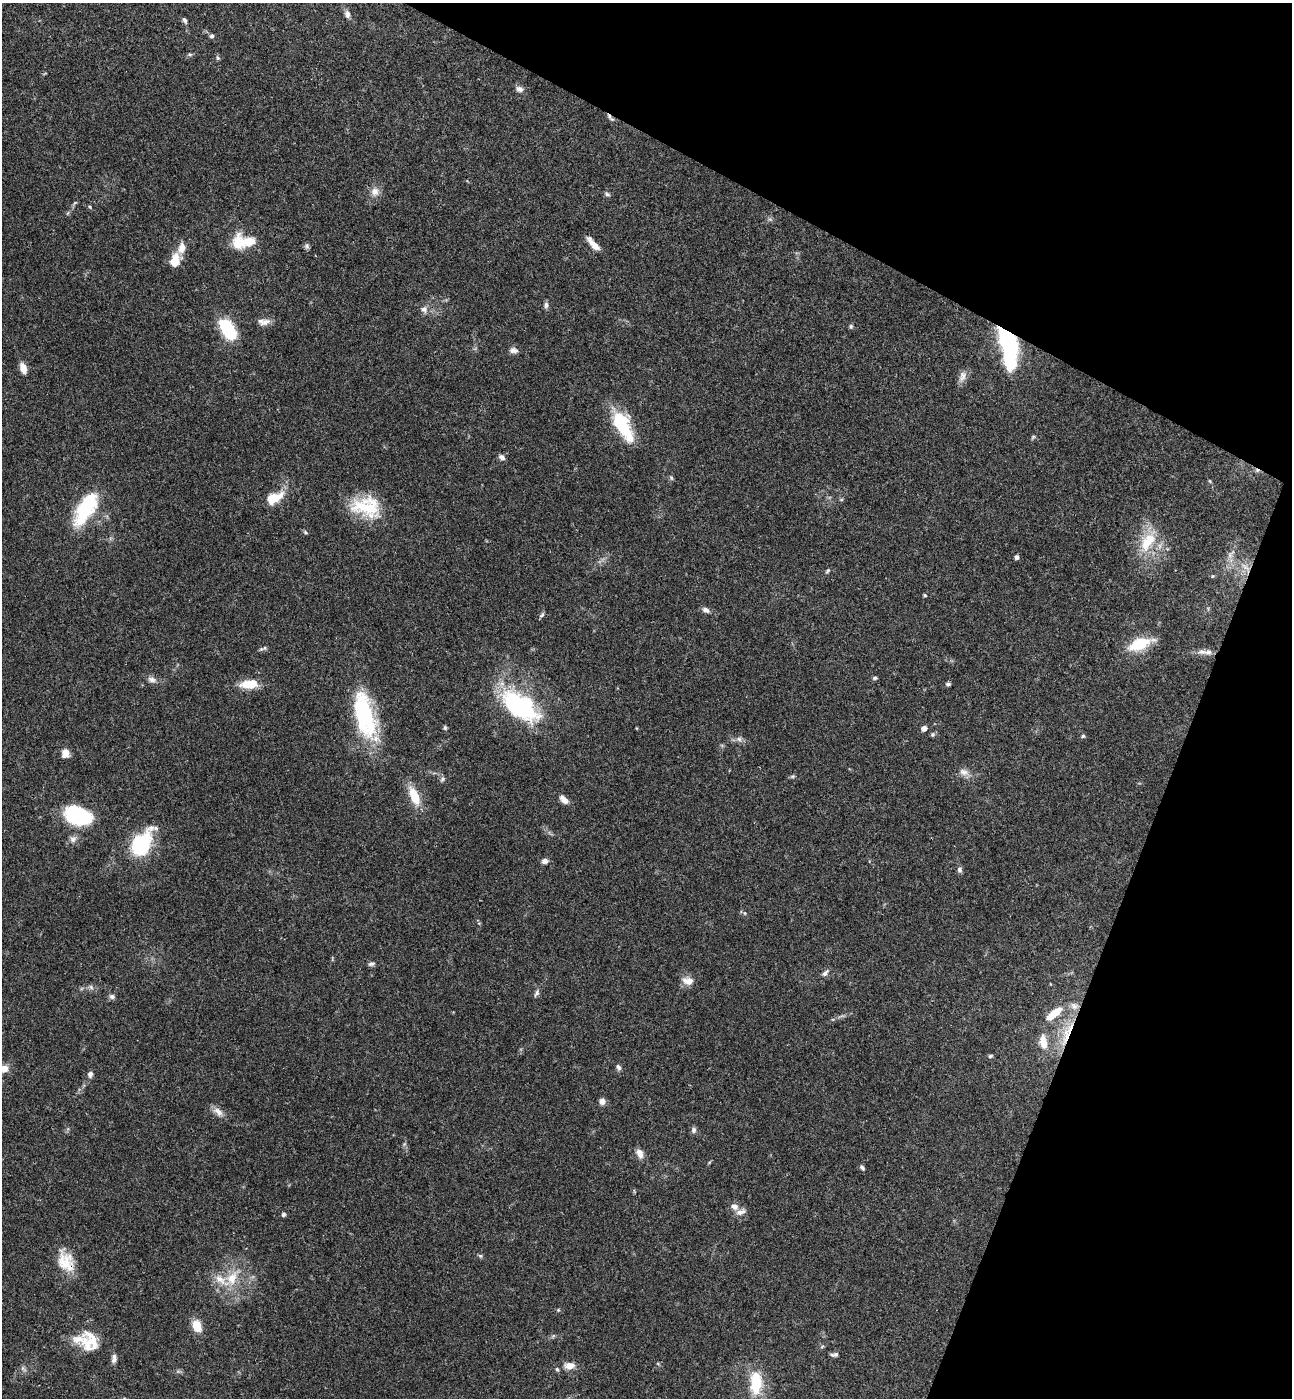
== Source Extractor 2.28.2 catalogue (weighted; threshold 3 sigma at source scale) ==
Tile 8 of 4 x 4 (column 4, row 2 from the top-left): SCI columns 4062-5351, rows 2822-4217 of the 5679 x 5641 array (HDU 1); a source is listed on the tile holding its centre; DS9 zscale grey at full resolution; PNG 1294 x 1400 px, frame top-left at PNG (2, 3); no overlay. Shown black and unused: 21% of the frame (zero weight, under 3 of 4 exposures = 6% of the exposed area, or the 3 px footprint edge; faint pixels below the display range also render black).
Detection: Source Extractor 2.28.2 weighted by HDU 2 'WHT'; one run over the whole footprint, this tile lists its part. Background 0.0613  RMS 0.003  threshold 0.0137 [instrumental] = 3 sigma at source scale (4.5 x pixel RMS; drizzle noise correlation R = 1.50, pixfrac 1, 0.05/0.05 arcsec/px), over >= 5 px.
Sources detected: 115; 1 too faint to see at this stretch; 1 inside a brighter object's white glare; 1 cosmic-ray / hot-pixel residue — not listed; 9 inside a brighter listed object's ellipse — not listed separately; the other 103 listed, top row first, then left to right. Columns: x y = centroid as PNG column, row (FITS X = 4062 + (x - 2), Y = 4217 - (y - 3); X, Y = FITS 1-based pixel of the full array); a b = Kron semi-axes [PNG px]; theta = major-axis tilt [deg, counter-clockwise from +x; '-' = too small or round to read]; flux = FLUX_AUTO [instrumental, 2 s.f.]
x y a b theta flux
347 14 9 6 -76 1.3
185 20 8 5 -67 0.75
212 36 5 5 - 0.67
190 54 6 4 -1 0.47
218 58 7 4 -61 0.5
519 89 10 7 -16 1.3
610 118 13 5 -47 0.93
375 192 13 11 81 2.5
607 194 8 5 -30 0.66
90 207 5 4 - 0.34
770 219 7 4 -2 0.57
238 244 25 14 86 6.3
593 244 19 6 -48 2.7
307 246 7 6 - 0.72
175 261 17 11 69 5.1
546 305 8 6 88 1
424 309 11 9 -73 1.6
266 322 16 8 30 2
851 326 6 5 - 0.51
228 329 21 11 -58 18
1009 342 27 13 -64 34
514 350 12 7 -3 1.3
23 368 12 7 -72 2.8
962 376 18 9 70 2
623 425 37 16 -62 16
1033 437 7 4 45 0.44
502 457 8 6 -32 1.2
671 478 7 5 -69 0.53
1210 481 5 4 - 0.34
274 498 16 9 27 7.8
841 500 6 3 19 0.35
366 507 36 23 -10 16
85 509 43 17 60 21
305 532 6 4 -30 0.51
1148 541 34 16 59 11
1231 554 17 6 56 1.9
1017 557 5 5 - 0.79
1246 567 18 7 -42 2.9
828 571 7 5 42 0.52
1213 576 5 4 - 0.39
925 595 4 3 - 0.37
706 610 9 6 -24 1.4
542 615 8 5 45 0.6
1140 644 27 12 20 10
265 648 7 5 23 0.68
1202 652 12 7 1 1.6
875 678 7 5 3 0.52
152 680 12 8 -25 1.6
249 684 19 9 5 7.1
948 684 6 5 - 0.63
519 706 45 20 -38 39
365 715 57 21 -75 33
445 728 6 4 -76 0.5
924 728 5 4 - 2.1
933 734 6 5 - 0.61
1083 736 5 5 - 0.52
739 739 8 6 -6 1.1
65 753 10 9 - 2.4
964 772 14 9 -20 2.1
792 776 7 5 20 0.5
442 779 8 6 62 0.75
414 796 22 10 -68 7.6
564 800 12 6 -44 2.1
78 816 28 18 -16 25
73 839 9 9 - 1.5
141 844 23 14 60 31
545 861 7 6 - 1.3
960 870 8 6 -88 0.89
745 913 6 4 -89 0.36
371 964 10 6 12 0.83
825 973 12 6 45 1.1
688 981 14 9 -12 3.1
91 987 7 5 -47 0.81
537 993 10 6 65 0.94
112 996 8 7 - 0.91
1054 1013 21 8 39 6.4
841 1016 12 4 17 0.93
1066 1036 37 10 77 9.1
1043 1042 20 10 -82 4
990 1056 6 4 16 0.48
618 1067 8 5 -74 0.86
4 1069 10 8 30 2.7
90 1074 8 6 87 0.99
602 1101 7 7 - 1.5
218 1112 16 9 -40 2.3
694 1130 8 6 -81 0.95
404 1144 7 4 71 0.51
640 1154 13 8 -65 2
862 1168 7 5 -51 0.72
741 1212 14 7 15 1.8
283 1214 4 4 - 0.89
480 1256 6 5 - 0.48
66 1261 29 19 -67 8.2
231 1279 32 16 54 9.5
558 1310 5 4 - 0.34
197 1326 13 9 -66 5
92 1340 31 14 -61 6
822 1347 6 3 21 0.37
834 1355 10 5 9 0.81
114 1359 11 6 85 1.3
569 1366 13 8 4 2.8
557 1369 6 4 -59 0.54
756 1383 31 15 90 11
Overlapping masked pixels (flux is a lower limit): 6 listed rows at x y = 610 118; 1009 342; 1148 541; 1246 567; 1066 1036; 66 1261
Isophote crosses this tile's border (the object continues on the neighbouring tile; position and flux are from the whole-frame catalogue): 1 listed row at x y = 4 1069